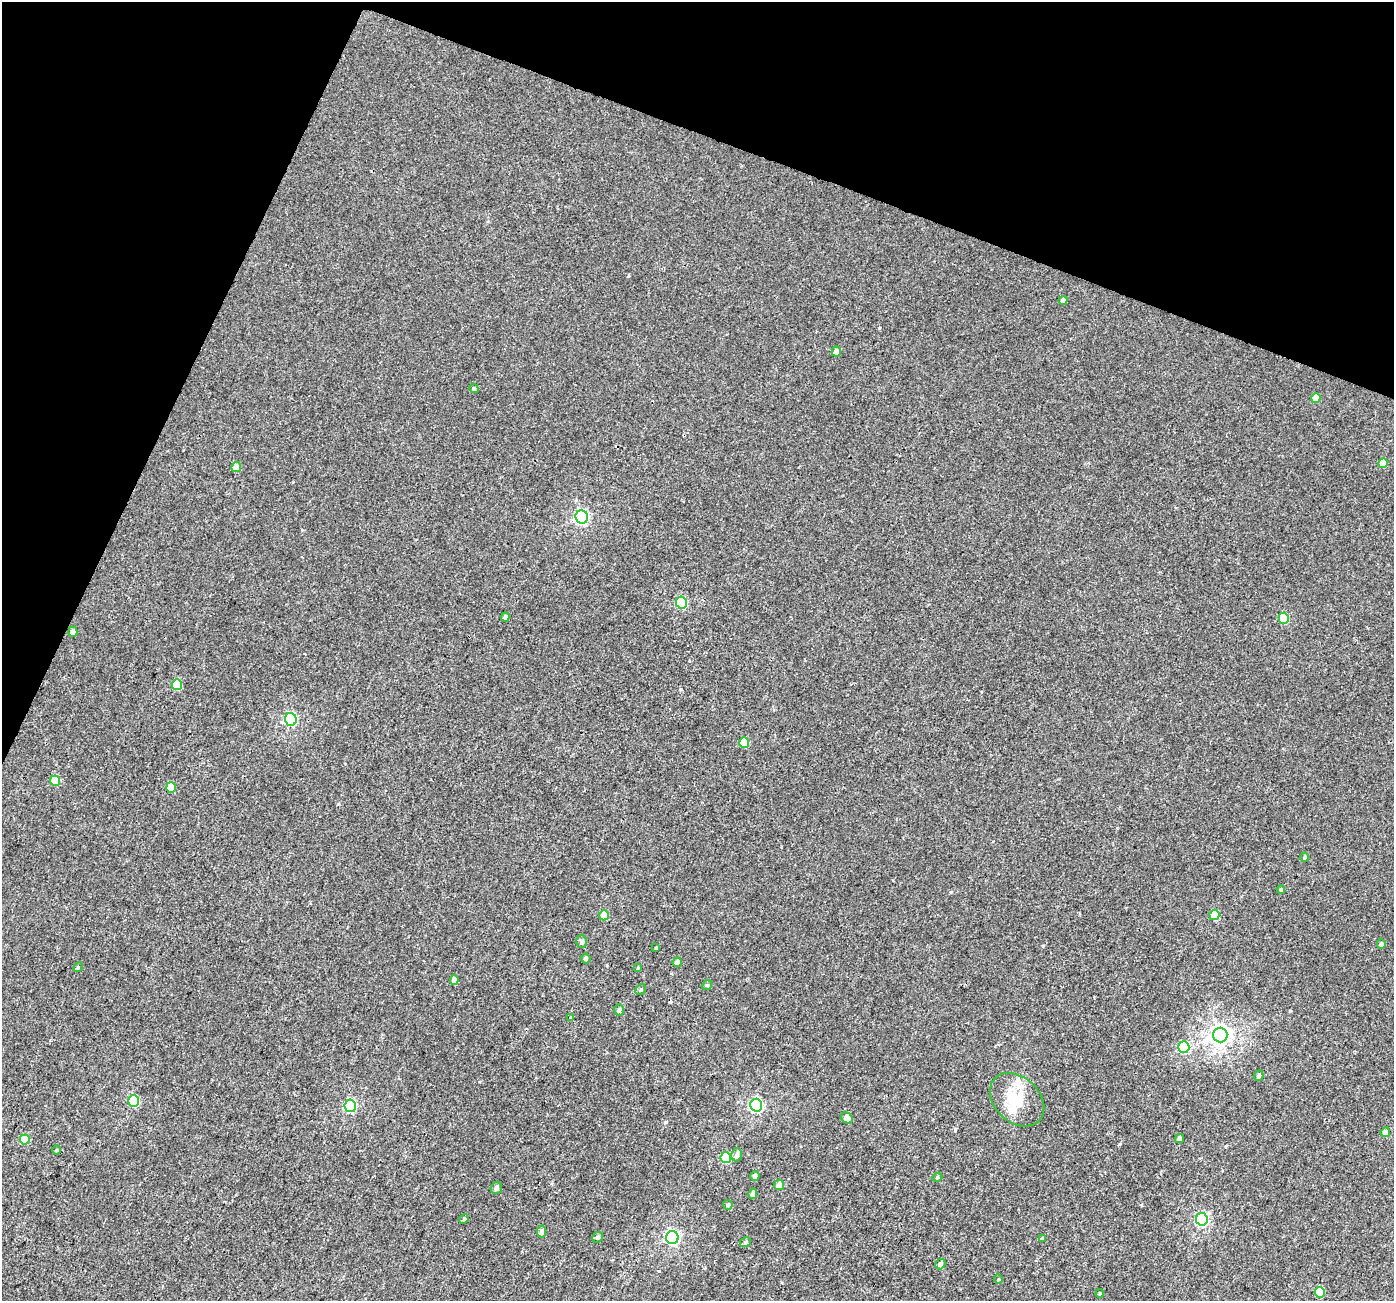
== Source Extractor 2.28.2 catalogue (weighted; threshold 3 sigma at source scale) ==
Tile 2 of 4 x 4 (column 2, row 1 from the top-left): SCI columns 1415-2806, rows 4153-5451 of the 5622 x 5770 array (HDU 1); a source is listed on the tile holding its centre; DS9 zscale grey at full resolution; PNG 1396 x 1303 px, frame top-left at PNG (2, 2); each listed source drawn as its Kron ellipse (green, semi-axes under 4 px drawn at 4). Shown black and unused: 19% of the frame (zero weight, under 3 of 4 exposures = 4% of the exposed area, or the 3 px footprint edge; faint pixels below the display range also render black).
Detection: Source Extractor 2.28.2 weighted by HDU 2 'WHT'; one run over the whole footprint, this tile lists its part. Background 0.00224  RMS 0.0028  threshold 0.0126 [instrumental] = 3 sigma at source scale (4.5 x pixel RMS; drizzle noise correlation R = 1.50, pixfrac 1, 0.0396/0.0396 arcsec/px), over >= 5 px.
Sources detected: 65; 1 cosmic-ray / hot-pixel residue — neither listed nor drawn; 1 inside a brighter listed object's ellipse — not listed separately; the other 63 listed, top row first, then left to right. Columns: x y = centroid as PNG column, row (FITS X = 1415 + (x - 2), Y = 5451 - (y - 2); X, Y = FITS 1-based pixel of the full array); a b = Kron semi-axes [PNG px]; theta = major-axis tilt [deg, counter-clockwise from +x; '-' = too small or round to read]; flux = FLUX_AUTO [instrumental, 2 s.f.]
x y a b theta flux
1063 300 4 4 - 0.92
836 351 5 4 - 1.4
474 388 5 4 - 0.46
1316 398 5 5 - 2.2
1383 463 5 4 - 3.5
236 467 5 5 - 3
582 517 7 6 - 50
681 602 6 5 - 18
505 617 4 4 - 0.82
1284 618 5 5 - 11
73 632 5 4 - 1.1
177 685 5 5 - 7.7
291 719 6 6 - 37
744 742 5 5 - 6.7
55 781 5 5 - 6.8
171 787 5 5 - 4.7
1305 857 4 3 - 0.49
1281 889 4 4 - 0.52
604 915 5 5 - 3.5
1214 915 5 5 - 6.6
582 942 6 5 - 0.85
1381 944 4 4 - 0.86
656 948 4 3 - 0.3
586 959 5 5 - 0.51
677 962 5 4 - 0.99
78 967 5 4 - 0.29
638 968 4 4 - 0.23
454 980 4 4 - 1.7
707 985 5 4 - 0.37
641 990 6 5 - 0.4
619 1010 5 5 - 0.5
571 1017 4 3 - 0.22
1220 1035 7 7 - 160
1184 1047 6 5 - 17
1259 1076 5 4 - 0.64
1017 1100 31 22 -43 9.6
134 1101 6 5 - 16
756 1105 6 6 - 46
350 1106 6 6 - 26
847 1118 6 5 - 2.1
1385 1132 5 4 - 1.7
25 1139 5 5 - 7.2
1179 1139 5 4 - 1.3
57 1150 5 3 - 0.23
737 1155 7 5 77 0.89
726 1158 5 5 - 13
755 1176 4 4 - 0.85
937 1177 5 4 - 0.34
779 1185 5 5 - 2.1
496 1188 6 5 - 0.89
753 1194 5 4 - 0.86
728 1205 5 4 - 0.57
464 1219 5 4 - 0.34
1202 1219 6 6 - 37
541 1232 6 4 79 0.98
598 1237 6 5 - 0.53
672 1238 6 6 - 56
1042 1238 4 4 - 0.43
746 1242 6 4 32 0.53
940 1264 5 5 - 0.72
998 1279 5 3 - 0.25
1320 1292 5 5 - 7.6
1100 1293 4 3 - 0.34
Unlisted compact peaks at least as high as the median listed source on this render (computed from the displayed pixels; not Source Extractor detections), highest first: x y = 665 1122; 951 892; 879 328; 955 1129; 659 1271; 1290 1011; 1043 946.